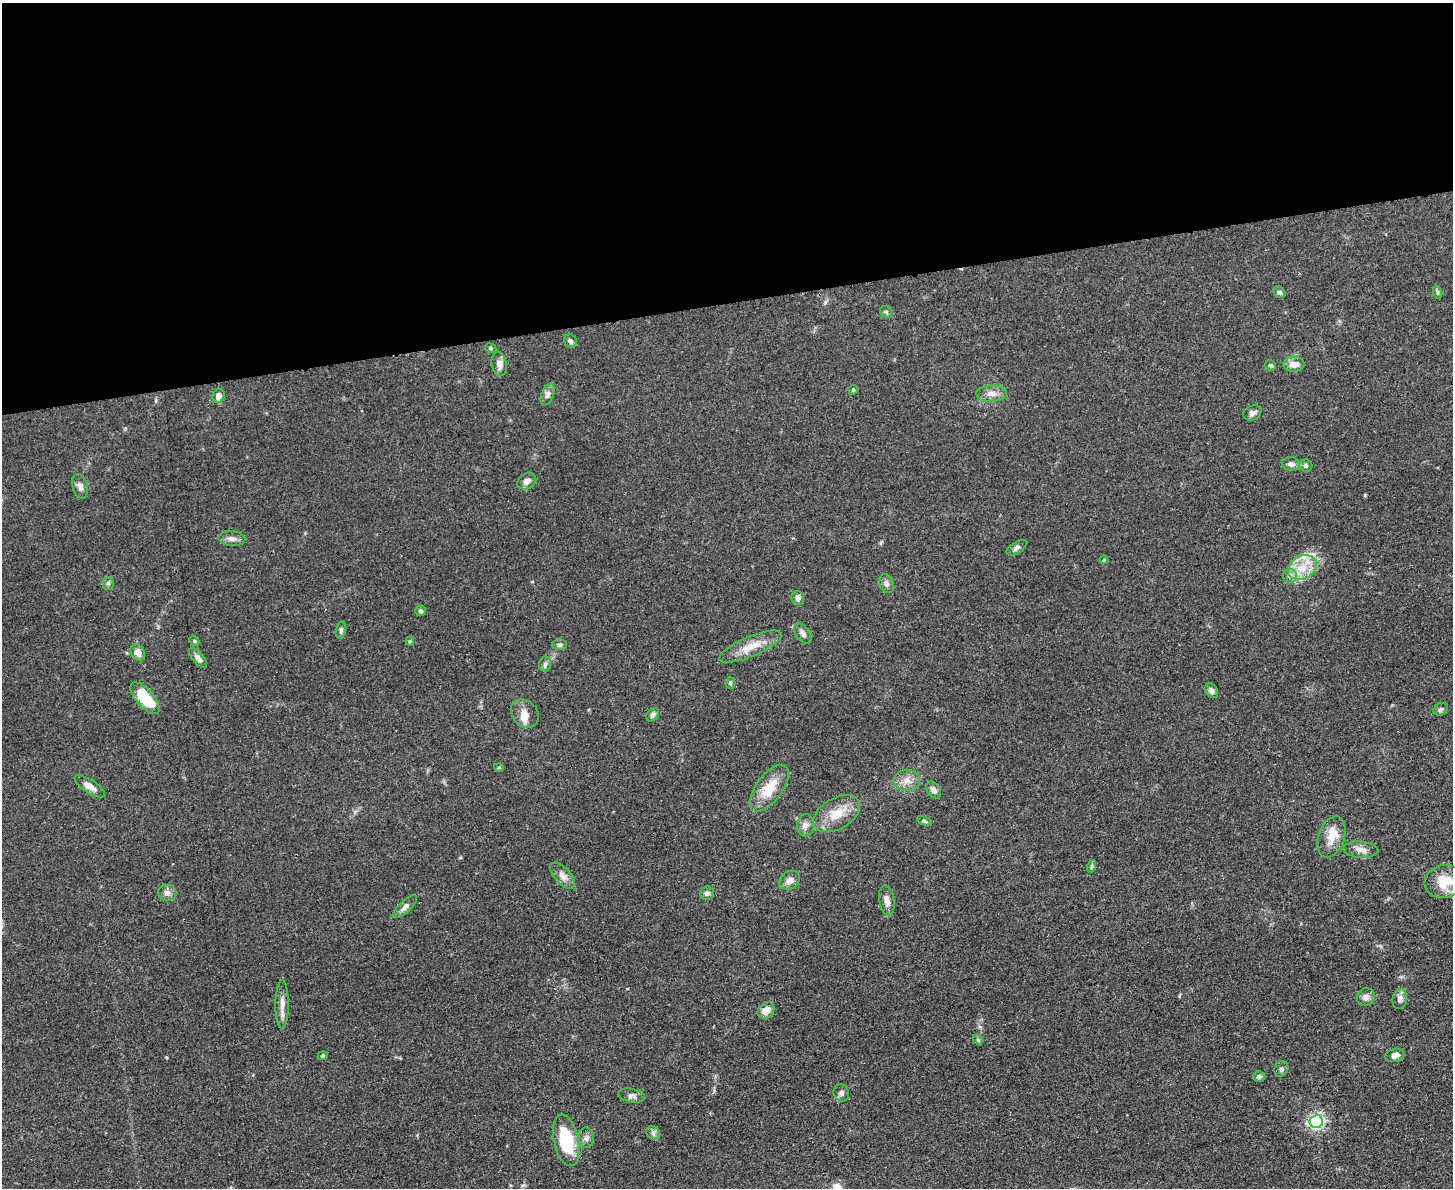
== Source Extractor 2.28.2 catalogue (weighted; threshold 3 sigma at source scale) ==
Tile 2 of 3 x 4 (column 2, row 1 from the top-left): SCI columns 1593-3043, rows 3570-4755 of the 4747 x 4767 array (HDU 1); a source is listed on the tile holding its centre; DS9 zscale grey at full resolution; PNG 1455 x 1190 px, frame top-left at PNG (2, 3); each listed source drawn as its Kron ellipse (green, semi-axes under 4 px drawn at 4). Shown black and unused: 25% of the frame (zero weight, under 3 of 4 exposures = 2% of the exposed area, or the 3 px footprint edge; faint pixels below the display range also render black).
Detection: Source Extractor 2.28.2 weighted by HDU 2 'WHT'; one run over the whole footprint, this tile lists its part. Background 0.0462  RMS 0.0051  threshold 0.023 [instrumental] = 3 sigma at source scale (4.5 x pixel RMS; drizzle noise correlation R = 1.50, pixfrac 1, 0.05/0.05 arcsec/px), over >= 5 px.
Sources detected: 77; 3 inside a brighter listed object's ellipse — not listed separately; the other 74 listed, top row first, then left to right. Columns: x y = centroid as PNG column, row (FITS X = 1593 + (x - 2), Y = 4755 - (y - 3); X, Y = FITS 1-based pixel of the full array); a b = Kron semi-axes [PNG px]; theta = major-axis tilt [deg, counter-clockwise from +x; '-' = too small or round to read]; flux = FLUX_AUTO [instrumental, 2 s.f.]
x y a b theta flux
1280 292 6 5 - 1
1437 292 7 4 -71 0.75
886 312 6 5 - 0.93
570 341 7 6 - 1.4
491 348 6 4 -29 0.74
499 364 12 7 -80 3.4
1294 364 10 7 4 4.7
1270 365 5 5 - 0.88
853 390 5 4 - 0.67
991 393 15 8 2 4
547 395 11 6 67 1.9
219 396 7 6 - 3
1252 413 9 7 28 2
1291 464 9 6 -7 2.2
1306 466 6 6 - 1.3
527 481 10 7 30 2.7
80 486 12 7 -74 2.3
232 539 14 7 -5 2.6
1017 548 11 5 32 1.7
1104 560 4 4 - 0.5
1302 567 15 11 26 9.2
1290 576 7 7 - 1.8
108 583 6 5 - 1.1
886 584 10 7 -67 1.8
798 598 7 6 - 1.8
421 611 5 5 - 1.1
341 630 9 5 76 1.2
803 633 11 6 -55 1.9
194 641 5 4 - 0.71
410 641 4 4 - 0.64
559 645 7 5 -1 1.2
750 647 34 10 23 9.2
138 652 8 6 -59 3.9
198 658 12 5 -50 2.2
545 664 7 6 - 1.3
730 683 5 5 - 0.73
1212 691 8 6 -58 1.7
145 698 19 8 -49 20
1441 709 8 6 30 1.1
525 714 15 12 -46 4.7
653 715 7 5 49 1.5
499 768 5 3 - 0.51
907 780 13 10 -6 4.4
90 786 17 6 -33 4
769 788 27 13 53 13
934 790 9 6 -54 2.4
837 814 26 15 30 11
925 821 8 4 -25 0.85
805 825 11 8 87 2.6
1331 837 21 13 71 8.1
1361 850 17 8 -4 3.8
1092 866 6 4 71 0.69
562 876 16 8 -48 3.3
790 880 11 8 38 3.1
1444 881 19 16 14 12
167 893 9 8 - 2.3
707 893 7 6 - 1.7
887 901 15 7 -80 3.5
405 907 15 6 43 2.4
1366 997 9 8 - 2.3
1400 999 10 7 82 2.2
282 1004 24 6 90 4.2
766 1010 9 7 43 4.9
978 1040 6 4 -44 0.68
1395 1055 9 6 13 2.5
323 1056 5 4 - 0.68
1281 1069 8 6 65 1.4
1259 1076 6 5 - 1.4
841 1093 9 7 -65 1.7
631 1096 13 7 -11 2
1316 1122 6 6 - 130
653 1133 7 6 - 1.5
586 1138 10 7 -87 1.9
566 1140 26 12 -78 25